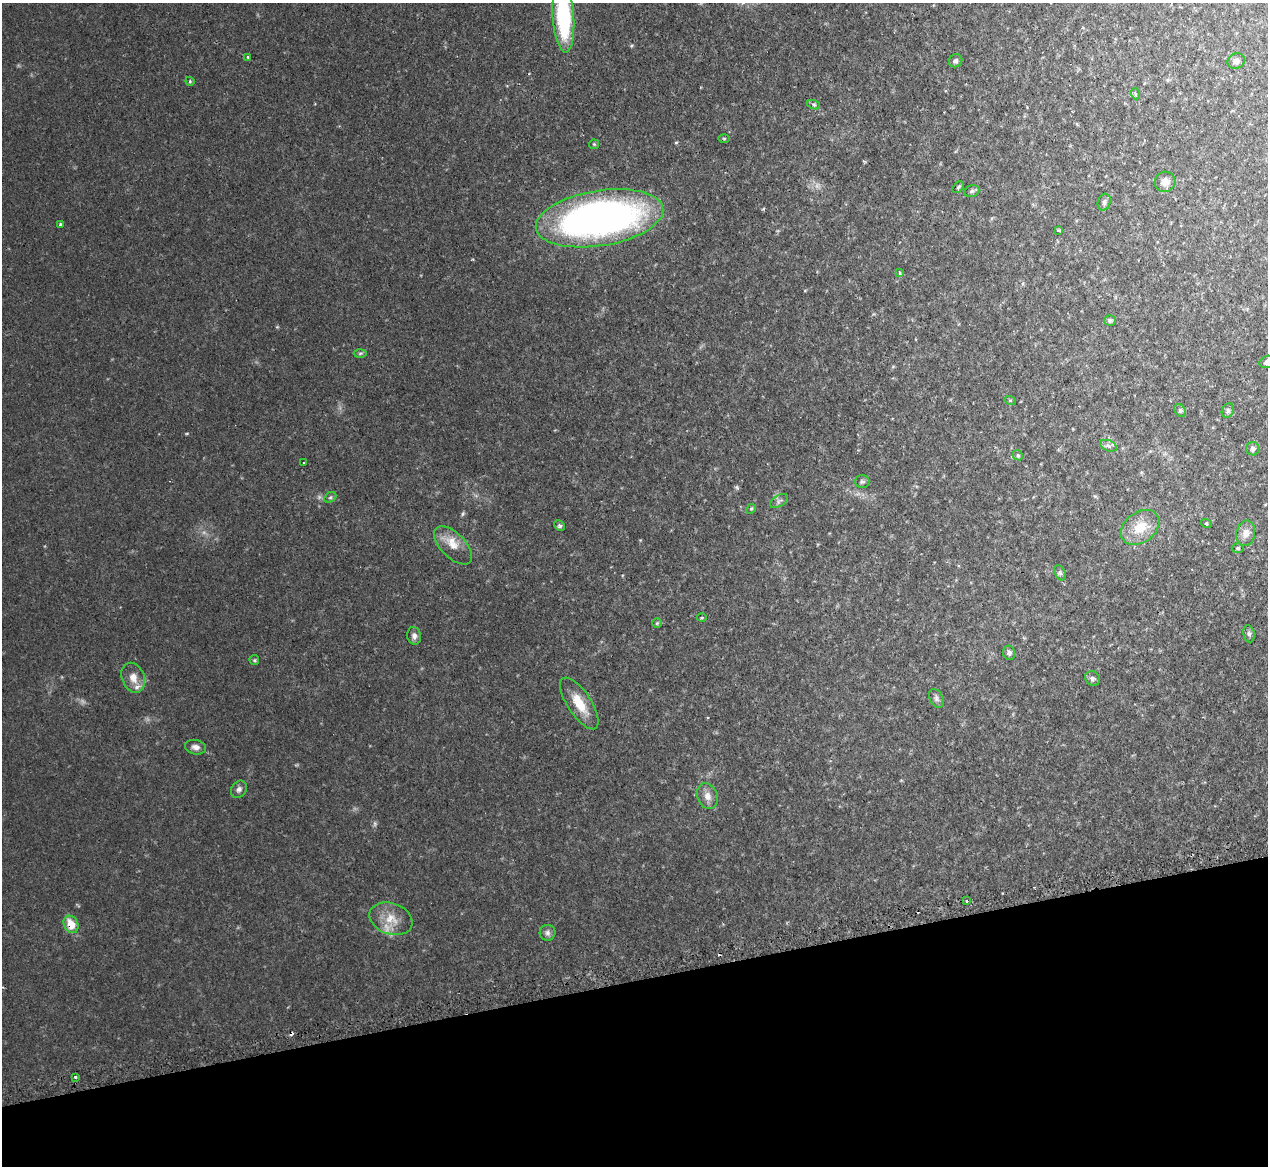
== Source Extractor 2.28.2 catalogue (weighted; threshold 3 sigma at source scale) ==
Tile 14 of 4 x 4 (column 2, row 4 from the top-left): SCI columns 1301-2566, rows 164-1327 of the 5131 x 5103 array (HDU 1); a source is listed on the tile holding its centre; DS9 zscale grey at full resolution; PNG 1270 x 1168 px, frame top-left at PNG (2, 3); each listed source drawn as its Kron ellipse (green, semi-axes under 4 px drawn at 4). Shown black and unused: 16% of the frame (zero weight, under 2 of 3 exposures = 4% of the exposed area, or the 3 px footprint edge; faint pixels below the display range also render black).
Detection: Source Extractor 2.28.2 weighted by HDU 2 'WHT'; one run over the whole footprint, this tile lists its part. Background 0.0864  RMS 0.0083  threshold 0.0374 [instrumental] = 3 sigma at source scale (4.5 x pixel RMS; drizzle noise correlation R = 1.50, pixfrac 1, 0.05/0.05 arcsec/px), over >= 5 px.
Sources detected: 60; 3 cosmic-ray / hot-pixel residue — neither listed nor drawn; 1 inside a brighter listed object's ellipse — not listed separately; the other 56 listed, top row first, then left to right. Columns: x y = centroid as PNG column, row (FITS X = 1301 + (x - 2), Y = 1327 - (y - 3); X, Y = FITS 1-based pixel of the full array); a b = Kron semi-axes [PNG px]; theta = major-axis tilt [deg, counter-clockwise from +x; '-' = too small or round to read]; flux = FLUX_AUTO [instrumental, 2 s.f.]
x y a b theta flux
563 17 36 10 -86 84
248 57 3 3 - 2.3
956 61 7 6 - 1.9
1236 61 9 7 22 3.5
190 81 4 4 - 0.96
1136 94 5 3 - 1.1
814 105 6 4 -19 1.4
724 138 6 4 -1 0.96
594 144 5 5 - 1
1165 182 10 10 - 6.4
958 187 7 4 50 1.3
972 191 8 5 17 1.8
1104 202 8 6 72 2.6
600 218 64 27 9 390
60 224 3 3 - 1.2
1059 230 4 3 - 1.2
900 273 4 3 - 2.1
1110 320 5 5 - 1.7
360 353 6 4 2 1.3
1267 362 8 6 20 3
1010 400 5 3 - 0.83
1180 411 7 5 -51 1.6
1228 411 7 6 - 2.1
1108 446 9 5 -20 2.3
1253 449 6 6 - 2.7
1018 455 5 4 - 1.3
304 463 3 2 - 0.67
862 481 7 6 - 1.8
330 497 6 4 29 1.4
779 501 10 5 31 2.4
751 509 5 4 - 0.98
1206 523 5 3 - 0.8
560 526 5 5 - 1.6
1140 527 21 15 37 19
1246 533 13 9 78 7
453 545 24 12 -45 13
1238 548 6 5 - 1.3
1060 573 8 5 -64 1.7
702 618 5 3 - 0.87
657 623 4 4 - 0.89
1249 634 8 5 -80 2.1
414 636 9 6 -81 3.3
1009 653 7 6 - 3.3
254 660 5 4 - 1.1
133 678 15 11 -67 8.3
1092 678 8 7 - 2.5
936 698 10 6 -63 2.5
579 703 30 11 -56 18
196 747 10 7 -13 3.9
239 789 9 7 56 2.9
707 796 13 10 -70 6.2
966 901 3 2 - 1.7
391 919 22 15 -19 15
71 924 9 7 -62 15
547 933 8 8 - 2.9
75 1077 3 3 - 1.4
Overlapping masked pixels (flux is a lower limit): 1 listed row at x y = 71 924
Isophote crosses this tile's border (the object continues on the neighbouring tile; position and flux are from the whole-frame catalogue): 2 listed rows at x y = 563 17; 1267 362